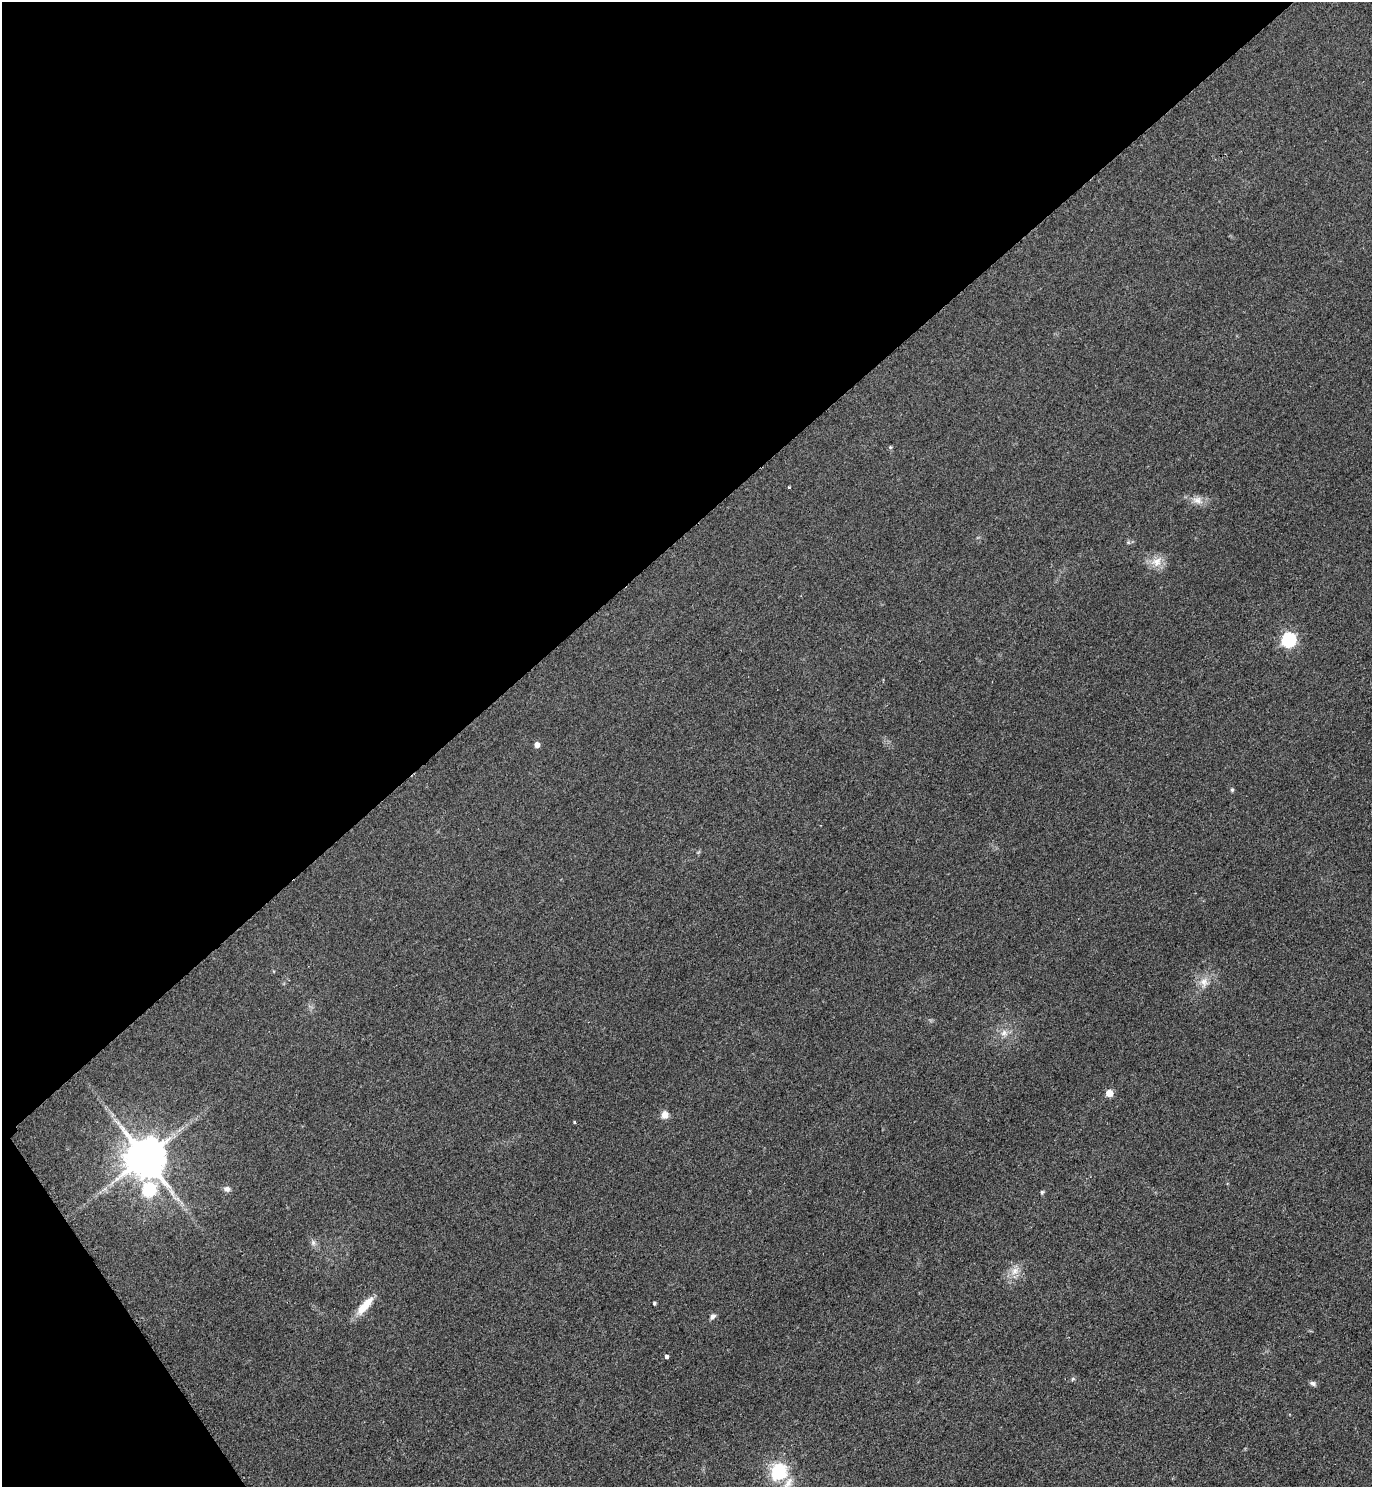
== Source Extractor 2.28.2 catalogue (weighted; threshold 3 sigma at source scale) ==
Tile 5 of 4 x 4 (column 1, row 2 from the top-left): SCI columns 312-1681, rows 2976-4460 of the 5957 x 5960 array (HDU 1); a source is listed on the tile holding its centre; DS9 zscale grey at full resolution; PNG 1374 x 1489 px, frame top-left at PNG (2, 2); no overlay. Shown black and unused: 38% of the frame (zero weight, under 2 of 3 exposures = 1% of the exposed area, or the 3 px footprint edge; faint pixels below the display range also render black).
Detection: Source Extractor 2.28.2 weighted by HDU 2 'WHT'; one run over the whole footprint, this tile lists its part. Background 0.0786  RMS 0.0081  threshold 0.0366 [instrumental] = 3 sigma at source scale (4.5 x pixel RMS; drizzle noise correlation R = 1.50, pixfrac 1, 0.05/0.05 arcsec/px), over >= 5 px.
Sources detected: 26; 1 inside a brighter listed object's ellipse — not listed separately; the other 25 listed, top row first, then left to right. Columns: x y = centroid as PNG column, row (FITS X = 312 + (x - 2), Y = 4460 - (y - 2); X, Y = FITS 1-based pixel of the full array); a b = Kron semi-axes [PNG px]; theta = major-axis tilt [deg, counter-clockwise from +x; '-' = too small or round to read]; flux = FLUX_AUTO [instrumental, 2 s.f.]
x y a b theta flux
890 447 5 5 - 1
789 487 3 3 - 1
1197 500 15 10 -11 7.2
1156 562 18 13 33 10
1288 640 7 6 - 150
537 745 5 4 - 5.5
1232 790 5 4 - 1.2
1204 982 15 12 84 8.2
1004 1033 10 9 - 5.4
1109 1093 5 5 - 14
665 1115 9 8 - 6.1
574 1122 3 3 - 1.3
144 1158 11 11 - 3200
149 1189 7 7 - 100
227 1189 8 7 - 3.5
1042 1192 6 5 - 1.3
313 1243 8 6 -84 2.4
1015 1271 13 10 42 7.7
654 1303 3 3 - 1.6
365 1306 28 9 49 15
712 1316 9 6 43 2.8
666 1356 4 4 - 9.6
1073 1379 6 5 - 1.2
1313 1383 8 6 -20 2.3
779 1471 19 17 56 41